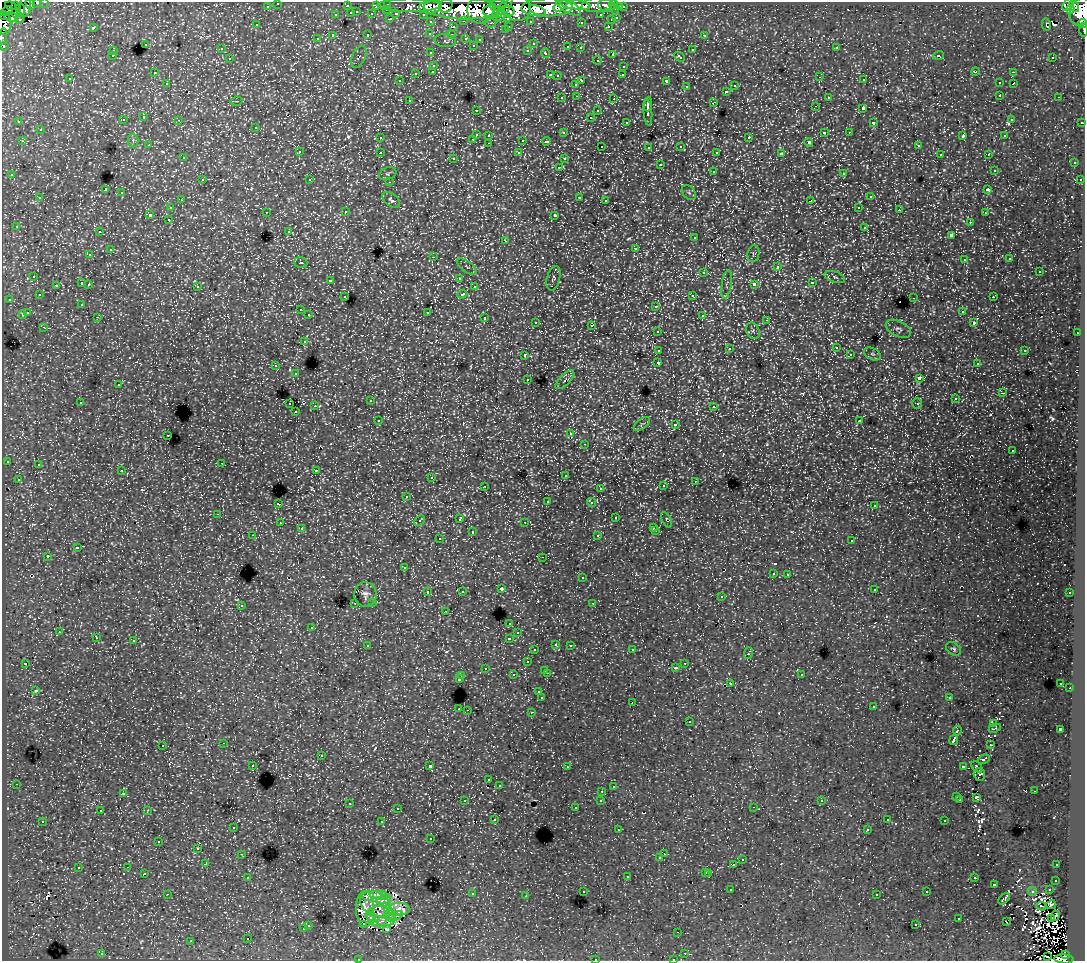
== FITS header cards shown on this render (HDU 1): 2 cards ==
NAXIS1  =                 1083
NAXIS2  =                  959

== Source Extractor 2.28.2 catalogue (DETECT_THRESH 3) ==
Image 1083 x 959 px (HDU 1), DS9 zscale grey, 1 PNG px = 1 image px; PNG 1087 x 963 px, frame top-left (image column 1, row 959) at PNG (2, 2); each listed source drawn as its Kron ellipse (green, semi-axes under 4 px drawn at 4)
Background 137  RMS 1.2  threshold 3.69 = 3 sigma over >= 5 px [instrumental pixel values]
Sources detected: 949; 12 with non-positive FLUX_AUTO (blend fragments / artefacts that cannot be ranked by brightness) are neither listed nor drawn; of the other 937, the 500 brightest by FLUX_AUTO listed and drawn (437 fainter detections omitted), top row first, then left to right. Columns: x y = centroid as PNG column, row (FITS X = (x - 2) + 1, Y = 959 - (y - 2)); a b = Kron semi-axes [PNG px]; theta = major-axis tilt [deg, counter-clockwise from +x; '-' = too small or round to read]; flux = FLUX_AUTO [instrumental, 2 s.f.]
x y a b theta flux
45 2 3 2 - 3800
37 3 3 3 - 3700
278 3 3 3 - 3600
30 4 6 4 -55 24000
388 4 3 3 - 6000
16 5 3 2 - 7300
409 5 31 6 0 43000
498 5 8 5 5 59000
575 5 15 4 -7 88000
597 5 15 7 4 44000
1068 5 7 4 57 94000
10 6 5 4 - 8700
25 6 10 5 88 14000
267 6 3 3 - 2100
347 6 3 3 - 1000
376 6 3 2 - 1600
446 6 7 6 - 80000
560 6 7 4 34 58000
568 6 14 6 -32 86000
606 6 8 6 -8 24000
1074 6 6 4 -61 41000
430 7 11 6 6 120000
614 7 8 3 -77 17000
620 7 3 3 - 1700
623 7 3 3 - 3300
461 8 38 11 -3 390000
504 8 15 5 64 76000
517 8 13 12 - 220000
547 8 26 9 2 320000
480 9 14 13 - 190000
1071 9 3 3 - 10000
20 10 7 3 -87 17000
387 10 3 3 - 580
538 10 9 4 -22 120000
7 11 7 3 28 16000
491 11 8 6 -5 96000
508 11 7 5 -11 45000
357 12 3 3 - 600
498 12 6 3 74 38000
1081 12 14 11 75 240000
15 13 4 4 - 35000
351 13 3 3 - 1300
372 14 3 3 - 1500
396 14 4 3 - 1300
423 14 3 2 - 2800
336 15 3 3 - 750
601 15 3 3 - 2500
5 16 5 3 - 14000
11 17 6 4 -14 15000
508 18 3 3 - 2000
617 18 3 3 - 870
19 19 5 3 - 2000
390 19 3 2 - 790
611 20 3 3 - 480
464 21 3 2 - 710
530 21 3 3 - 2200
431 22 3 3 - 3000
581 22 3 3 - 340
491 23 6 4 5 210
1083 23 5 4 - 19000
4 24 11 7 85 67000
1046 24 6 3 -76 220
257 25 3 3 - 190
509 26 3 2 - 560
608 26 3 3 - 730
93 27 3 3 - 1300
453 27 3 3 - 720
505 30 3 3 - 410
1084 30 6 2 -85 7800
430 33 3 3 - 320
368 35 3 3 - 840
452 35 3 2 - 300
704 35 3 3 - 520
3 36 8 2 79 6400
333 36 3 3 - 2400
466 38 3 3 - 660
317 39 3 3 - 360
480 40 3 3 - 290
445 41 10 6 -6 280
145 44 3 3 - 570
533 44 3 3 - 280
473 45 3 3 - 280
3 46 3 3 - 1700
568 47 4 3 - 990
580 48 3 3 - 420
836 48 3 2 - 570
221 49 3 3 - 350
528 50 3 3 - 410
692 50 3 3 - 760
113 51 3 3 - 550
431 53 3 3 - 480
546 53 5 3 - 870
612 55 3 3 - 640
938 55 5 4 - 210
112 56 3 3 - 330
359 57 12 6 66 190
679 57 6 3 -42 830
1053 57 3 3 - 280
230 59 3 3 - 580
597 60 4 3 - 420
434 65 3 3 - 620
624 66 3 3 - 530
433 71 3 3 - 540
975 71 4 3 - 330
1013 72 3 2 - 640
154 73 3 3 - 320
416 73 3 3 - 840
550 75 3 2 - 840
622 75 4 2 - 210
557 76 3 3 - 260
820 77 2 2 - 330
70 79 3 3 - 290
864 80 3 2 - 380
400 81 3 3 - 200
582 81 3 3 - 1100
666 81 3 3 - 2100
167 83 3 3 - 400
999 83 3 3 - 460
576 84 3 3 - 510
1013 84 3 2 - 220
735 86 3 3 - 590
686 87 3 3 - 530
726 91 3 3 - 780
1000 95 3 3 - 470
577 96 3 2 - 480
828 97 3 3 - 460
1059 97 3 2 - 290
562 98 3 3 - 390
614 99 3 2 - 780
409 100 3 3 - 460
237 101 6 4 10 180
713 103 4 2 - 810
648 104 7 2 85 3700
815 106 3 2 - 310
863 108 3 3 - 2100
476 110 3 2 - 280
598 111 3 3 - 640
648 113 13 4 -86 4000
144 117 3 3 - 560
590 117 3 3 - 910
1011 119 3 3 - 350
123 120 3 3 - 510
179 120 3 2 - 320
19 122 3 3 - 220
626 122 3 3 - 230
1082 122 3 3 - 1200
874 123 3 3 - 290
256 127 3 3 - 520
40 130 3 3 - 680
824 132 3 3 - 1300
849 132 3 2 - 320
563 133 3 3 - 360
476 134 3 3 - 1700
489 135 3 3 - 450
963 136 4 3 - 1000
1005 136 3 3 - 280
380 138 3 3 - 350
749 138 3 3 - 700
473 139 3 3 - 620
133 140 7 5 -89 210
523 140 3 3 - 1100
22 141 3 3 - 540
546 141 4 3 - 320
809 142 4 4 - 190
489 143 3 2 - 490
149 145 3 2 - 280
918 145 3 3 - 320
602 146 3 3 - 220
681 146 3 3 - 370
649 147 3 3 - 440
299 152 3 3 - 440
380 152 3 3 - 520
717 152 3 3 - 270
519 153 3 3 - 440
781 154 4 3 - 3400
940 154 3 2 - 260
988 154 3 2 - 470
183 158 3 3 - 370
454 158 3 3 - 390
564 159 3 3 - 380
1074 163 3 3 - 400
660 165 3 3 - 870
559 167 3 2 - 370
994 170 3 3 - 250
713 171 3 3 - 630
844 173 3 3 - 870
388 174 9 6 22 180
12 175 3 3 - 390
202 180 3 3 - 550
310 180 3 3 - 280
1080 180 3 3 - 430
390 182 4 3 - 670
106 190 3 3 - 12000
988 190 4 3 - 640
689 192 8 6 -49 190
121 193 3 3 - 730
579 197 3 2 - 670
870 197 3 3 - 670
40 198 3 3 - 760
181 200 3 3 - 390
391 200 10 6 -38 310
606 200 3 3 - 390
810 201 4 3 - 1000
859 207 3 2 - 360
170 208 3 3 - 410
899 210 3 2 - 320
266 212 3 2 - 400
346 212 3 3 - 360
985 213 3 3 - 280
150 214 3 3 - 2100
555 215 4 3 - 3200
168 219 3 3 - 380
970 222 3 2 - 390
16 226 3 3 - 320
865 227 3 3 - 640
289 231 3 3 - 290
99 232 3 2 - 440
951 235 4 3 - 2100
695 238 3 3 - 370
506 241 3 2 - 350
635 248 3 3 - 1000
110 250 3 3 - 1000
753 254 8 6 81 170
90 255 3 3 - 380
433 257 3 2 - 1300
1010 259 3 3 - 340
964 260 3 3 - 240
301 263 7 5 -16 210
467 267 11 5 -37 200
777 267 4 3 - 1200
1039 271 3 3 - 1000
704 272 3 3 - 800
34 276 3 3 - 560
835 277 10 5 -19 260
460 278 4 3 - 330
553 278 12 6 74 270
330 280 3 3 - 280
82 283 3 3 - 1300
812 283 3 3 - 1100
89 284 3 2 - 440
754 284 4 3 - 3400
56 285 3 3 - 430
727 285 14 5 81 260
197 286 3 3 - 490
474 287 3 3 - 460
462 294 5 3 - 900
39 295 3 3 - 390
693 295 3 3 - 340
345 297 3 3 - 240
993 297 3 2 - 380
914 298 3 2 - 710
9 299 3 2 - 400
82 304 3 3 - 260
656 306 3 3 - 750
300 310 3 3 - 370
962 311 3 3 - 350
427 312 3 3 - 1000
28 313 3 3 - 1000
22 314 3 3 - 1400
309 315 3 3 - 460
702 315 3 3 - 420
98 317 3 2 - 400
485 318 3 3 - 1000
767 320 3 2 - 200
536 322 3 3 - 430
974 323 3 3 - 230
592 326 3 3 - 250
44 327 3 2 - 470
898 329 13 7 -27 390
658 331 3 3 - 570
753 331 8 6 -65 190
1077 333 3 2 - 530
304 341 3 3 - 610
836 348 3 3 - 440
729 349 4 4 - 180
659 350 4 3 - 1500
1025 350 3 3 - 770
850 354 3 3 - 320
872 354 9 5 -26 210
525 355 3 3 - 700
658 363 4 3 - 2900
977 364 3 3 - 300
276 366 3 3 - 830
296 374 3 3 - 240
919 378 4 3 - 4100
528 379 3 3 - 350
565 380 12 5 45 250
118 385 3 2 - 420
1003 393 3 3 - 290
955 399 3 3 - 230
370 401 3 2 - 330
80 402 3 2 - 380
290 404 3 3 - 650
917 404 5 4 - 220
315 406 3 2 - 870
714 406 3 3 - 420
296 412 3 3 - 250
378 421 3 3 - 350
860 421 3 3 - 210
642 424 9 5 39 190
675 424 4 3 - 340
571 434 3 3 - 280
168 435 3 2 - 450
585 444 3 2 - 260
1013 451 3 3 - 220
7 461 3 3 - 300
222 463 2 2 - 360
38 465 3 3 - 290
316 470 3 3 - 690
122 471 3 3 - 460
565 475 3 3 - 310
431 478 3 3 - 330
18 479 3 3 - 340
695 481 3 3 - 280
485 486 3 3 - 420
663 486 3 3 - 470
600 488 3 3 - 260
407 496 3 3 - 200
547 502 3 3 - 190
591 502 5 4 - 360
278 504 3 3 - 1700
874 506 3 3 - 260
218 514 3 2 - 510
616 518 3 3 - 540
460 519 3 3 - 630
666 520 8 4 -63 200
420 521 6 4 45 280
525 522 3 2 - 230
280 523 3 3 - 340
654 527 3 3 - 370
301 529 4 3 - 310
656 531 3 2 - 520
472 532 3 3 - 910
253 535 3 2 - 240
598 536 3 3 - 600
439 539 3 3 - 450
852 541 3 3 - 510
77 548 4 3 - 1300
47 556 3 3 - 2000
543 557 3 2 - 300
404 568 4 3 - 310
773 573 3 3 - 320
788 574 3 3 - 430
582 578 3 3 - 540
501 589 3 3 - 480
874 589 3 3 - 410
462 591 3 3 - 410
428 592 4 3 - 790
1070 593 3 3 - 330
365 594 12 11 - 500
721 597 3 3 - 420
373 602 4 3 - 510
355 603 3 3 - 400
593 603 3 2 - 250
241 605 3 3 - 490
445 611 3 2 - 330
510 623 3 3 - 630
312 627 3 3 - 500
59 632 3 2 - 330
518 633 3 3 - 310
96 638 3 3 - 460
509 638 4 3 - 1100
134 641 3 3 - 1200
556 644 3 3 - 490
368 645 4 3 - 490
570 645 3 2 - 430
953 649 8 6 -37 200
535 650 3 3 - 420
632 650 3 3 - 360
748 653 6 3 68 1200
527 662 3 3 - 570
25 663 3 2 - 200
685 663 3 2 - 460
485 668 3 3 - 380
676 668 3 3 - 260
545 670 3 3 - 660
547 673 3 2 - 800
801 674 3 3 - 510
513 675 3 3 - 590
462 676 3 2 - 350
459 679 4 3 - 1900
1061 683 3 3 - 280
731 684 3 3 - 350
1070 688 3 2 - 380
36 691 4 3 - 280
539 692 3 3 - 430
949 697 3 3 - 270
542 698 3 3 - 2800
632 702 3 2 - 190
873 707 3 2 - 280
459 709 3 2 - 720
467 710 3 2 - 480
531 712 3 2 - 620
689 722 3 3 - 600
993 723 4 3 - 170
995 728 6 3 26 300
1060 729 4 3 - 4100
957 731 5 3 - 1500
954 740 5 3 - 5400
224 743 3 2 - 450
163 745 3 3 - 660
991 745 4 2 - 190
321 756 3 3 - 980
984 759 6 3 30 250
253 765 3 3 - 320
430 766 3 3 - 5500
963 766 4 3 - 1100
567 767 3 3 - 260
977 767 6 3 -47 200
979 774 6 5 - 260
489 780 3 3 - 310
16 784 3 2 - 440
499 785 3 3 - 320
614 787 3 3 - 360
602 791 3 2 - 420
1034 791 3 2 - 280
123 793 3 3 - 380
957 797 3 3 - 380
976 797 4 3 - 170
960 799 3 3 - 300
601 800 3 3 - 490
465 801 3 3 - 430
822 801 3 3 - 190
349 803 3 2 - 500
754 807 3 2 - 290
575 808 3 3 - 400
397 809 3 3 - 350
147 810 3 2 - 760
100 811 3 3 - 380
495 819 3 3 - 360
887 820 3 3 - 220
43 821 3 3 - 410
945 821 3 3 - 560
382 822 3 3 - 1200
233 827 3 3 - 360
867 829 3 3 - 350
618 830 3 2 - 270
431 839 3 3 - 430
159 842 3 3 - 200
198 848 3 3 - 240
242 854 3 2 - 380
664 854 2 2 - 290
660 858 3 3 - 410
742 860 3 3 - 630
206 864 3 2 - 390
734 865 3 3 - 1600
1057 865 3 3 - 330
128 867 3 2 - 410
78 868 3 3 - 850
706 872 3 3 - 690
709 873 3 3 - 730
144 874 3 3 - 670
627 876 3 3 - 850
248 877 3 3 - 450
974 878 3 3 - 520
1056 880 3 3 - 460
994 884 3 3 - 1000
731 890 3 2 - 350
1049 890 3 2 - 500
583 891 3 3 - 370
1032 891 5 4 - 180
927 892 3 3 - 340
167 894 3 2 - 1200
472 894 3 3 - 470
379 895 9 4 -4 290
877 895 3 3 - 260
368 896 6 3 -13 430
526 896 3 2 - 300
1004 899 7 4 44 320
383 900 7 4 9 350
375 904 16 12 -29 910
1051 905 5 3 - 260
1041 906 5 2 - 220
365 909 18 9 -88 370
399 909 11 6 3 1000
390 914 9 4 -71 280
396 915 7 3 12 220
381 916 15 10 -6 990
1055 916 5 2 - 260
372 917 5 3 - 300
959 919 3 3 - 770
1051 919 3 3 - 210
381 921 5 2 - 250
1007 922 3 2 - 200
308 925 3 3 - 580
364 925 3 2 - 250
916 925 3 3 - 310
303 929 3 3 - 620
387 929 4 3 - 290
678 932 3 2 - 290
248 939 3 3 - 1000
191 941 3 3 - 200
685 953 3 2 - 420
102 954 4 3 - 700
1066 955 4 3 - 63000
1048 957 3 2 - 580
358 959 3 2 - 180
595 959 3 3 - 580
673 959 3 2 - 240
1064 959 10 4 -3 110000
At the frame edge (FLAGS 8, measured only in part): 14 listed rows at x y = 45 2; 37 3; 278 3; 30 4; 1081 12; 1083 23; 4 24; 1084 30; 3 36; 3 46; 358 959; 595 959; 673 959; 1064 959
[437 fainter detections neither listed nor drawn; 12 non-positive-flux detections neither listed nor drawn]